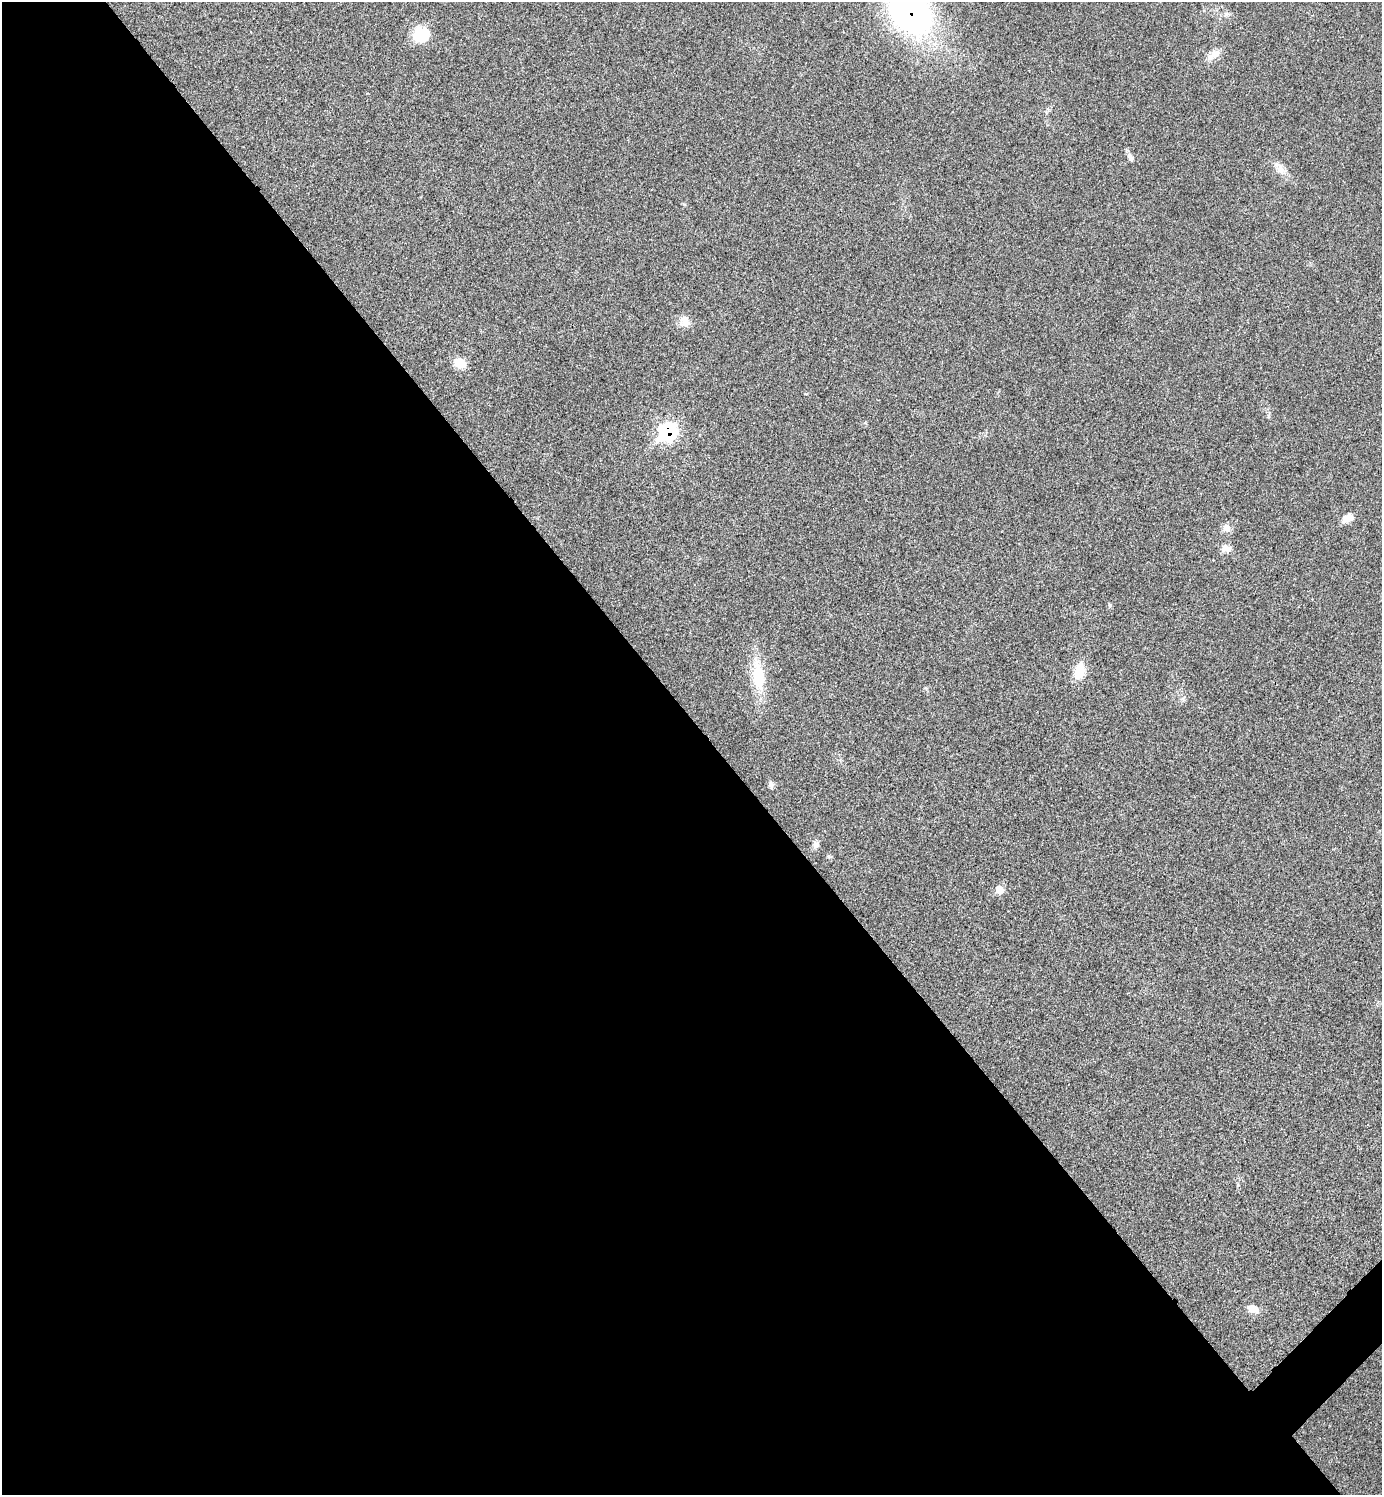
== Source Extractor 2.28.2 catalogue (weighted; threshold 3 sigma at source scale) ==
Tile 9 of 4 x 4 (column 1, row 3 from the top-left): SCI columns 302-1681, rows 1497-2989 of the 5980 x 5981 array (HDU 1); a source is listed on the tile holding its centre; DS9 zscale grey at full resolution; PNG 1384 x 1497 px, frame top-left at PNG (2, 2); no overlay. Shown black and unused: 52% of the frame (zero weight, under 3 of 4 exposures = <1% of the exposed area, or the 3 px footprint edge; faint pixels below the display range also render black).
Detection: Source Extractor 2.28.2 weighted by HDU 2 'WHT'; one run over the whole footprint, this tile lists its part. Background 0.0281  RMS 0.0053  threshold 0.024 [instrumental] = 3 sigma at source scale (4.5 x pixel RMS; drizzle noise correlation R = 1.50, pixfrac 1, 0.05/0.05 arcsec/px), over >= 5 px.
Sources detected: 18; all 18 listed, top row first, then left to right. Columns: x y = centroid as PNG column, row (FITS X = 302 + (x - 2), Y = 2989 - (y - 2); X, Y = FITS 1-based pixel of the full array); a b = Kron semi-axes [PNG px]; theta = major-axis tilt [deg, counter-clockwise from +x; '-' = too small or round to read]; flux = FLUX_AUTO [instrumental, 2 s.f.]
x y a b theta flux
910 11 40 28 -53 240
421 35 18 17 - 15
1214 54 15 11 37 5.1
1130 157 12 7 -60 2.1
1280 169 22 10 -56 5.1
684 321 15 14 - 5
460 363 13 9 -26 8.4
667 432 11 9 44 82
1348 518 12 8 31 5.1
1226 528 10 9 - 3.4
1226 548 14 9 4 3.4
1109 605 6 4 90 0.76
1079 671 18 12 78 11
758 675 42 16 -84 20
771 785 8 7 - 1.7
816 845 9 8 - 2.1
999 890 8 8 - 6.1
1253 1309 13 8 -21 5.1
Overlapping masked pixels (flux is a lower limit): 2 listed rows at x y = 910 11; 667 432
Isophote crosses this tile's border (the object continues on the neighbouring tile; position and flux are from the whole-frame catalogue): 1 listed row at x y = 910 11